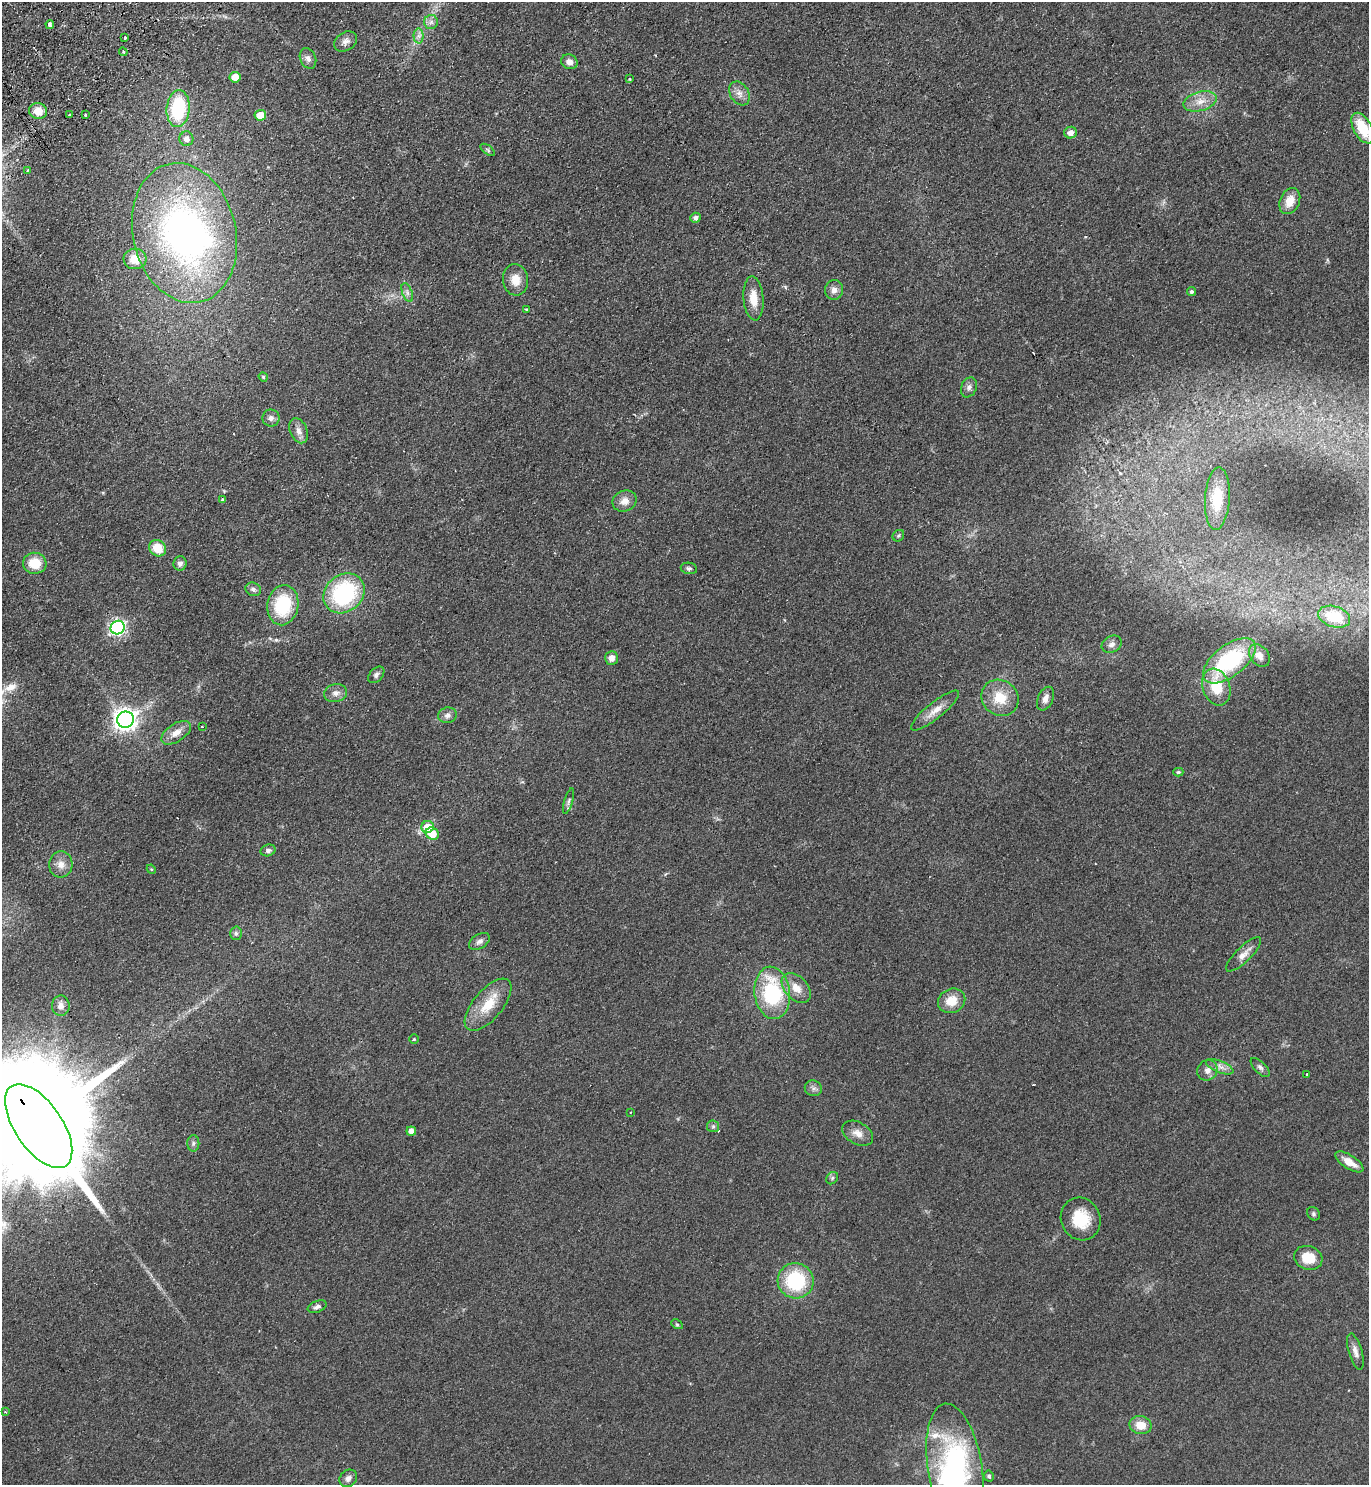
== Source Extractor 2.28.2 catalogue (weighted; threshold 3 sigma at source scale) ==
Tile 11 of 4 x 4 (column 3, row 3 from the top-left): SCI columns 2930-4296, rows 1530-3012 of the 5999 x 6026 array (HDU 1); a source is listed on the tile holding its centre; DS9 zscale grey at full resolution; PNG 1371 x 1487 px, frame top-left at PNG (2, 2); each listed source drawn as its Kron ellipse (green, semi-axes under 4 px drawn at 4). Shown black and unused: <1% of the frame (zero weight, under 2 of 3 exposures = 3% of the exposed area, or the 3 px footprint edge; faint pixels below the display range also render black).
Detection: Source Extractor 2.28.2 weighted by HDU 2 'WHT'; one run over the whole footprint, this tile lists its part. Background 0.0854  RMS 0.0096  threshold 0.0433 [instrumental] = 3 sigma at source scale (4.5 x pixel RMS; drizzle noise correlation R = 1.50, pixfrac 1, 0.05/0.05 arcsec/px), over >= 5 px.
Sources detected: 111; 3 inside a brighter object's white glare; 4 cosmic-ray / hot-pixel residue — neither listed nor drawn; the other 104 listed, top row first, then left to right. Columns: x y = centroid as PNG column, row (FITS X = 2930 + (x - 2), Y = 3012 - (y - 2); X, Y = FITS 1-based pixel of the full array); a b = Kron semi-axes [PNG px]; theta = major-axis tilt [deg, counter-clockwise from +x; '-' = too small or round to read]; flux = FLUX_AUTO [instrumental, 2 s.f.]
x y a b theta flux
431 22 7 7 - 3.6
50 24 4 4 - 5.3
419 36 7 5 -89 3.2
125 38 3 3 - 2
346 41 12 9 34 5.1
123 52 4 4 - 1.3
308 58 11 8 -67 4.1
569 62 8 7 - 5.5
235 77 5 5 - 14
630 79 3 2 - 1.4
739 93 13 9 -58 6.2
1200 101 17 9 15 11
178 109 18 11 85 68
38 111 9 8 - 11
70 115 3 3 - 2.1
85 115 3 3 - 2.1
260 115 5 5 - 17
1363 128 17 9 -61 32
1071 133 6 6 - 5
186 139 7 7 - 4.8
488 150 8 4 -36 1.7
28 170 2 2 - 1
1290 201 13 9 65 13
696 218 5 5 - 3.1
184 233 71 51 -77 390
135 259 11 10 - 13
515 280 16 12 -83 12
834 290 10 9 - 5.6
1191 292 5 4 - 1.7
407 293 10 5 -69 3
754 298 22 10 -85 15
526 310 3 3 - 1.6
263 377 5 4 - 1.3
969 387 10 7 67 3.5
271 418 8 8 - 4.1
299 431 13 8 -66 5.8
1217 499 31 12 86 20
223 500 3 3 - 1.9
625 501 12 10 21 7.8
898 536 6 5 - 1.5
158 548 9 7 -39 18
35 563 12 10 -7 20
180 563 7 6 - 3.1
689 568 8 5 -9 2.2
253 589 8 6 -26 2.9
344 593 22 18 40 97
283 605 20 15 80 51
1334 617 16 10 -17 28
118 628 7 6 - 230
1112 644 10 8 27 4.2
1259 655 12 9 -51 6.9
612 658 7 6 - 5.6
1229 661 31 15 37 88
376 675 9 6 47 2.9
1216 687 19 13 -72 27
336 693 11 9 13 5.5
1000 698 19 17 -35 23
1045 699 12 7 66 5.8
935 711 30 8 39 11
447 715 9 7 14 3.9
126 720 8 8 - 650
202 727 3 3 - 1.8
176 733 17 9 33 9.1
1178 772 5 4 - 1.7
569 801 13 4 74 2.7
428 827 6 6 - 21
432 834 7 6 - 17
268 850 7 5 18 2.9
61 864 13 11 85 8.1
151 869 5 4 - 0.97
236 933 7 5 -88 2
479 941 11 7 32 4
1244 954 23 7 45 7.7
796 988 17 11 -47 11
772 993 26 17 -83 76
952 1001 14 12 23 16
488 1005 32 14 50 24
61 1006 10 9 - 5
414 1039 4 4 - 1.1
1220 1067 15 6 -22 5.1
1260 1067 12 5 -45 2.7
1207 1070 10 9 - 5.6
1307 1074 3 3 - 2.1
813 1088 8 7 - 3.3
631 1112 2 2 - 0.63
39 1126 48 23 -56 48000
713 1126 6 5 - 1.8
411 1131 5 4 - 5.5
858 1133 17 11 -30 8.1
193 1143 8 6 88 2.4
1349 1162 16 7 -33 10
832 1178 7 5 47 1.7
1313 1214 7 5 -56 1.8
1081 1219 22 19 -65 28
1308 1258 14 11 -17 19
796 1281 18 17 - 64
317 1307 10 5 20 3.5
677 1324 6 4 -29 1.3
1355 1352 19 6 -73 5.4
5 1412 4 3 - 0.87
1141 1425 11 9 -12 13
955 1468 65 27 -81 170
989 1476 5 4 - 2.3
348 1478 9 8 - 4
Overlapping masked pixels (flux is a lower limit): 1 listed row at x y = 39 1126
Isophote crosses this tile's border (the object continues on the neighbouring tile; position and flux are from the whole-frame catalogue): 3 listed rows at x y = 1363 128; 39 1126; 955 1468